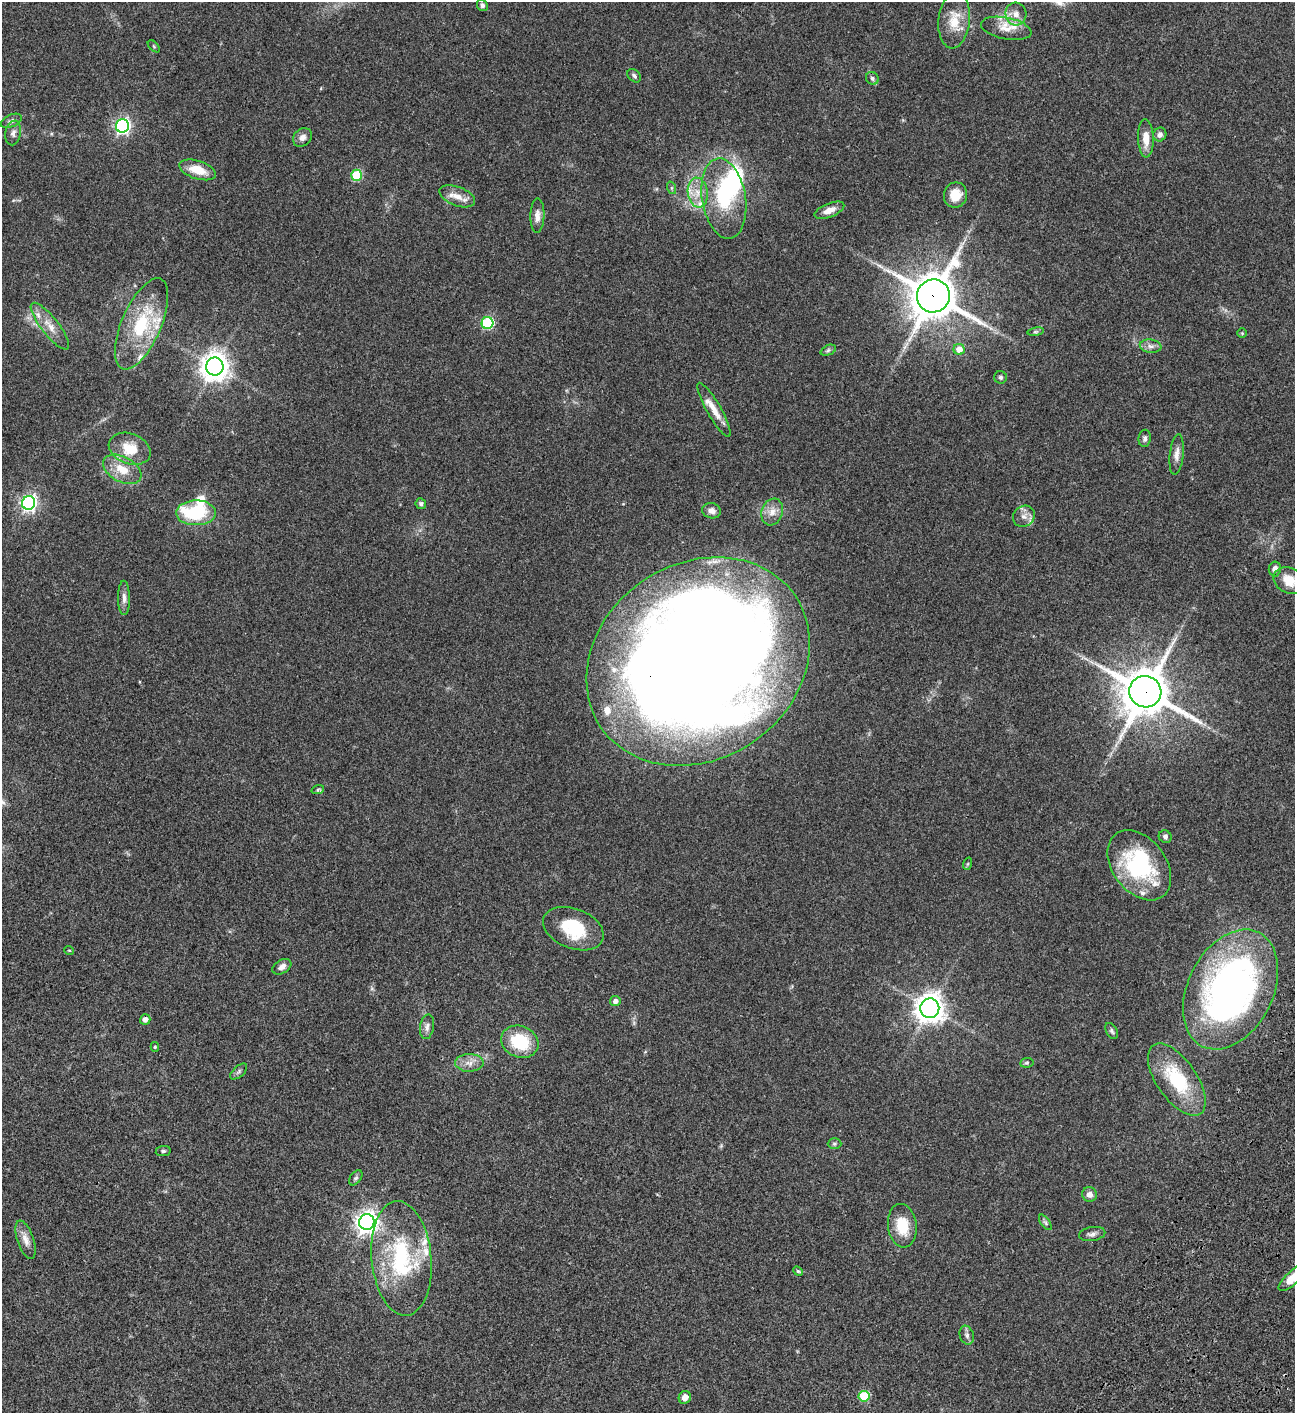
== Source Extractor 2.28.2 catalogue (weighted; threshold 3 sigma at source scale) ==
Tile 6 of 4 x 4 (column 2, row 2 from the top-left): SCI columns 1798-3090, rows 3023-4433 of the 6050 x 6048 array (HDU 1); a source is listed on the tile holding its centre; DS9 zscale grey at full resolution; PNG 1297 x 1415 px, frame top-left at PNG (2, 2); each listed source drawn as its Kron ellipse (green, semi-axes under 4 px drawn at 4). Shown black and unused: <1% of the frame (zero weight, under 3 of 4 exposures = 13% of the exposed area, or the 3 px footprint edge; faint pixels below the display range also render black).
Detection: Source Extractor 2.28.2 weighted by HDU 2 'WHT'; one run over the whole footprint, this tile lists its part. Background 0.0652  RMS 0.0059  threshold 0.0264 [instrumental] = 3 sigma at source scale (4.5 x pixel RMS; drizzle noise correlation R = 1.50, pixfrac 1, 0.05/0.05 arcsec/px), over >= 5 px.
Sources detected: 100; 5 inside a brighter object's white glare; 1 long thin detection or spike segment (spike, bleed or trail) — neither listed nor drawn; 11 inside a brighter listed object's ellipse — not listed separately; the other 83 listed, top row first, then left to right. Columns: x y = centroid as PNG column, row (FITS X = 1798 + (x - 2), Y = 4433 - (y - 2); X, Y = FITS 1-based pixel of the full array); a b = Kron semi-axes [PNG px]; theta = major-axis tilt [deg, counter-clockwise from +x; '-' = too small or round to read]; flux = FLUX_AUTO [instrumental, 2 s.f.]
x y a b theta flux
482 5 6 5 - 1.4
1016 14 11 10 - 4.2
954 20 28 15 84 12
1006 28 25 11 -11 7.6
154 46 7 3 -45 0.56
634 76 8 5 -44 1.5
872 78 7 6 - 1.5
11 121 11 6 24 1.8
122 126 7 6 - 140
13 133 12 7 79 2.4
1160 134 7 6 - 2
302 137 10 8 41 2.9
1146 138 19 8 -88 7
198 170 19 9 -18 11
357 175 5 5 - 31
672 188 6 4 -71 0.81
698 193 15 10 -81 6.8
955 195 13 11 70 9.1
457 196 19 9 -21 6.1
724 198 40 22 -81 38
829 210 16 7 22 4.4
537 215 17 7 88 3.6
933 296 16 16 - 1800
487 323 6 6 - 54
142 324 49 19 67 34
50 326 29 8 -52 7.3
1036 332 8 4 9 0.96
1242 333 5 5 - 0.57
1151 346 11 6 -7 2.5
959 349 5 5 - 6.2
828 350 8 5 22 1.1
215 367 9 8 - 670
1000 377 6 6 - 1.2
714 410 31 7 -60 7.3
1145 438 8 6 84 1.5
130 449 21 15 -21 13
1177 454 20 6 83 3.9
122 469 21 12 -28 10
29 503 7 6 - 180
421 504 5 5 - 1.3
712 511 9 7 -12 2.9
772 512 13 10 70 5
196 513 20 12 0 37
1024 516 11 10 - 3.6
1275 569 7 6 - 2.8
1289 580 16 12 -25 9.7
124 598 17 6 -90 2.9
698 662 117 98 34 1600
1145 692 16 15 - 2200
318 789 6 4 20 0.83
1165 837 7 6 - 1.4
967 864 6 4 70 0.69
1139 865 39 26 -52 57
573 929 31 20 -21 24
69 950 5 3 - 0.42
282 967 10 6 32 2.7
1231 989 63 42 63 230
615 1001 5 5 - 2.3
930 1008 10 9 - 610
145 1019 5 5 - 2.8
427 1027 12 7 80 2.5
1112 1031 9 5 -61 1.2
520 1042 19 15 -22 24
155 1047 5 4 - 0.7
469 1063 14 9 0 4.4
1027 1063 7 4 7 0.83
239 1072 10 5 42 1.4
1177 1080 42 20 -55 33
834 1144 7 5 -1 1.1
163 1151 7 5 9 1.1
356 1178 9 5 52 1.3
1090 1194 7 7 - 2.9
367 1222 8 7 - 370
1045 1222 9 4 -55 1.1
902 1226 22 14 -83 14
1092 1234 13 7 10 2.2
26 1240 20 8 -71 4.5
401 1258 57 30 -85 57
798 1271 5 4 - 0.66
1292 1278 18 6 42 8.4
967 1335 9 7 -71 1.9
864 1396 5 5 - 27
685 1397 7 6 - 3.2
Overlapping masked pixels (flux is a lower limit): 3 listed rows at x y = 933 296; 698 662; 1145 692
Isophote crosses this tile's border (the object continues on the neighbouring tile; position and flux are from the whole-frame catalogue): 2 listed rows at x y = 1289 580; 1292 1278